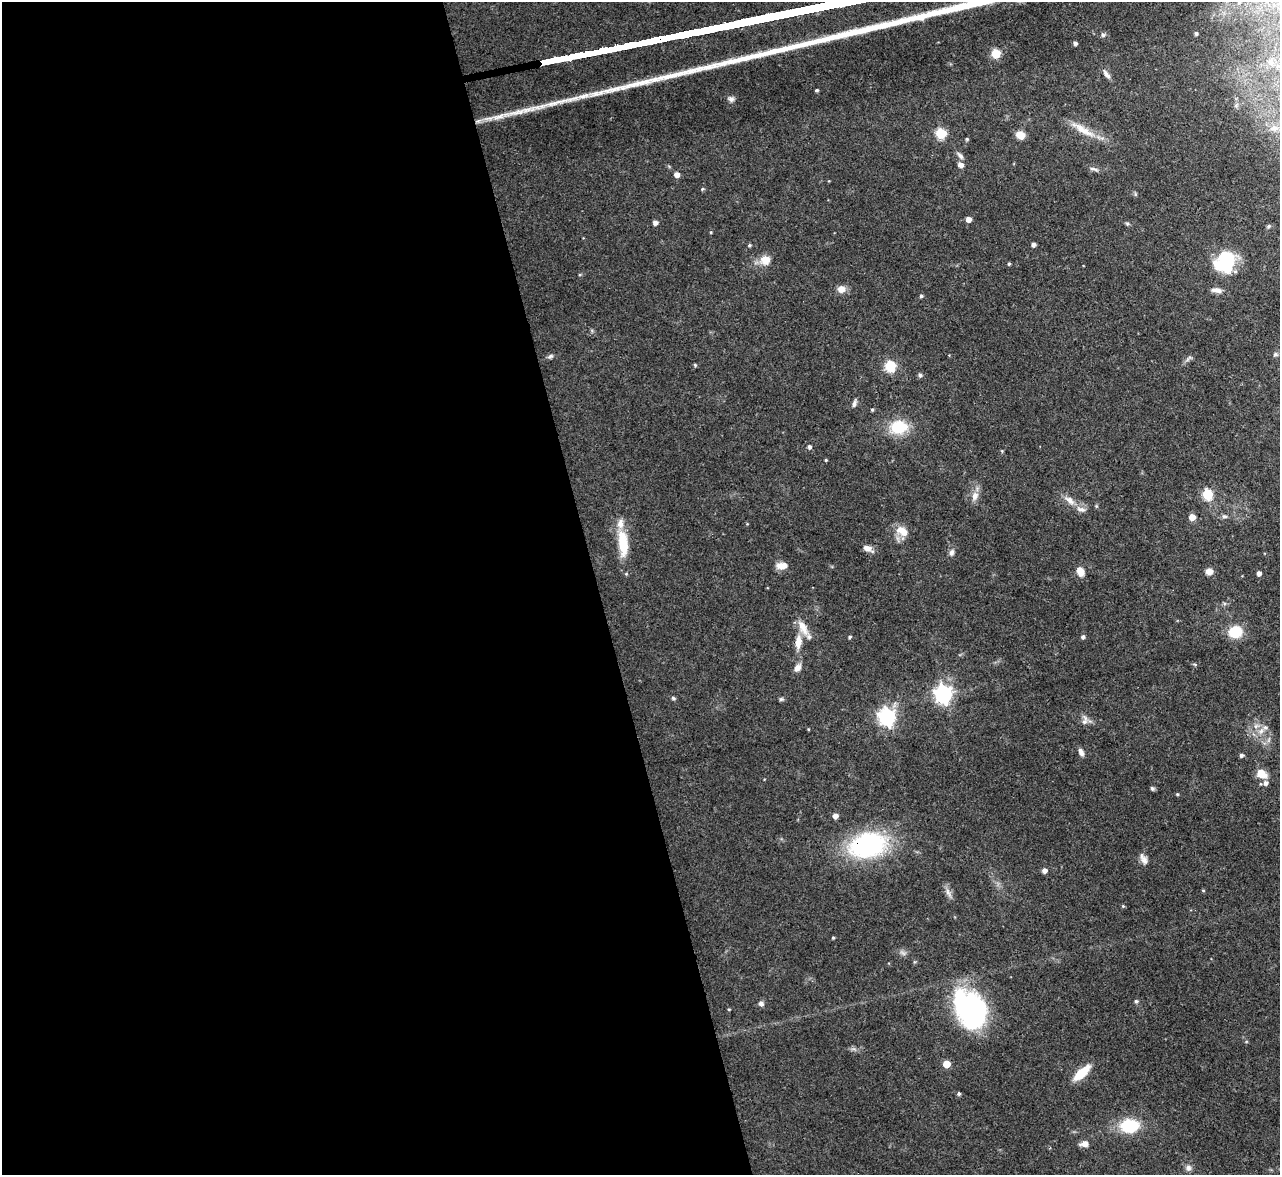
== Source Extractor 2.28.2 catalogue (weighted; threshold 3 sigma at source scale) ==
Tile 9 of 4 x 4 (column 1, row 3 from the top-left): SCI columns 1-1278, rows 1314-2486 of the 5112 x 5093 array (HDU 1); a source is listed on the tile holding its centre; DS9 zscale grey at full resolution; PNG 1282 x 1177 px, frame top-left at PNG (2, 2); no overlay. Shown black and unused: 47% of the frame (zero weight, under 3 of 4 exposures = <1% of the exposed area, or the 3 px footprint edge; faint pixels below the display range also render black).
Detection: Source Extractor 2.28.2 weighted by HDU 2 'WHT'; one run over the whole footprint, this tile lists its part. Background 0.0965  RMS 0.0042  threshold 0.019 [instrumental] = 3 sigma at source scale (4.5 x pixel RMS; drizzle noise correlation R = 1.50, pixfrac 1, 0.05/0.05 arcsec/px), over >= 5 px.
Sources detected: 102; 1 too faint to see at this stretch — not listed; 4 inside a brighter listed object's ellipse — not listed separately; the other 97 listed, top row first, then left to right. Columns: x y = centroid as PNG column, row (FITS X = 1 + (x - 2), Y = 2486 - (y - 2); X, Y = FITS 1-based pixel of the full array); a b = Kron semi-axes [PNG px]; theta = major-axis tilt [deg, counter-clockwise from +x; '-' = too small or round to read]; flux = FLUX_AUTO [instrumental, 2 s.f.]
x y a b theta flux
1239 2 4 4 - 0.47
1196 33 3 3 - 0.98
1103 35 6 5 - 0.78
1075 43 4 4 - 1.2
996 54 5 5 - 21
1270 62 7 6 - 1.4
1106 74 13 5 -52 1.8
817 90 3 3 - 0.72
731 99 9 7 -9 1.5
478 121 11 5 20 1.7
1275 128 10 8 -8 2.5
1083 129 42 9 -31 8
941 133 5 5 - 31
1021 135 8 7 - 5.3
967 139 5 4 - 0.56
960 156 12 6 -50 1.6
960 165 6 5 - 2.5
1094 169 14 4 -15 1.2
677 175 5 5 - 2.9
702 189 5 4 - 0.55
1135 194 6 4 -72 0.54
968 219 4 4 - 3
655 223 4 4 - 2.1
1127 224 5 5 - 0.61
1269 226 6 5 - 0.82
711 232 4 3 - 0.39
1033 244 4 4 - 1.4
749 245 5 4 - 0.59
765 260 12 10 16 5
1225 262 25 22 52 23
1009 264 4 3 - 0.62
841 289 10 8 1 3.2
1216 290 15 6 -5 2.3
921 296 4 4 - 0.75
1275 354 7 6 - 0.95
550 356 8 5 30 1
1188 358 12 4 45 1.2
695 365 4 4 - 0.56
890 366 6 5 - 33
920 375 5 5 - 0.78
854 403 10 5 71 1.3
872 410 4 4 - 0.49
899 427 21 16 7 14
809 447 5 4 - 1.1
1002 451 4 4 - 0.44
826 460 3 3 - 0.44
1207 495 6 5 - 30
975 496 12 8 76 3.2
1069 500 17 8 -38 3.7
1096 506 5 4 - 0.49
1224 516 8 5 -13 1
1192 517 5 5 - 5.2
904 532 14 11 -74 4.3
623 543 34 11 -84 14
867 548 13 7 -26 2.8
952 553 10 7 75 1.6
781 566 12 9 -9 3.4
1209 571 9 7 2 2.4
1080 572 11 8 -67 3.6
1259 573 4 4 - 2
803 628 24 10 -62 5.6
1235 632 13 11 12 12
849 637 4 3 - 0.73
1083 637 5 4 - 1
798 642 18 8 84 4.7
798 668 9 7 55 2.5
943 694 7 7 - 170
673 698 5 4 - 0.75
781 699 5 5 - 0.74
887 717 7 7 - 160
1085 720 15 7 81 2
1265 727 8 5 -28 1.4
808 729 3 3 - 0.36
1081 752 9 5 -68 1.9
1241 755 4 4 - 1.1
1261 774 11 8 -28 6.3
1265 783 7 6 - 1.8
1152 788 6 5 - 0.81
1177 794 4 4 - 0.42
835 816 5 5 - 2.3
868 845 28 17 14 82
1144 859 14 7 -60 2.4
1044 870 5 4 - 2.2
1203 891 5 3 - 0.4
948 892 12 6 -71 2.1
1123 906 5 4 - 0.47
833 938 4 3 - 0.52
1136 1001 5 4 - 0.78
761 1003 7 6 - 1.4
729 1009 5 3 - 0.4
970 1010 36 24 -59 92
946 1064 5 5 - 9.5
1082 1073 18 8 42 11
959 1094 4 4 - 0.82
1129 1126 10 8 2 31
1084 1144 10 7 5 2.4
1188 1168 8 7 - 1.7
Overlapping masked pixels (flux is a lower limit): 2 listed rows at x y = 478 121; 868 845
Isophote crosses this tile's border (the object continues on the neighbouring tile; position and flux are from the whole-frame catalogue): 1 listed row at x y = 1239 2
Unlisted compact peaks at least as high as the median listed source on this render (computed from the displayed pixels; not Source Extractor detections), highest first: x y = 583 96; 607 91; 596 94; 500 116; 570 100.